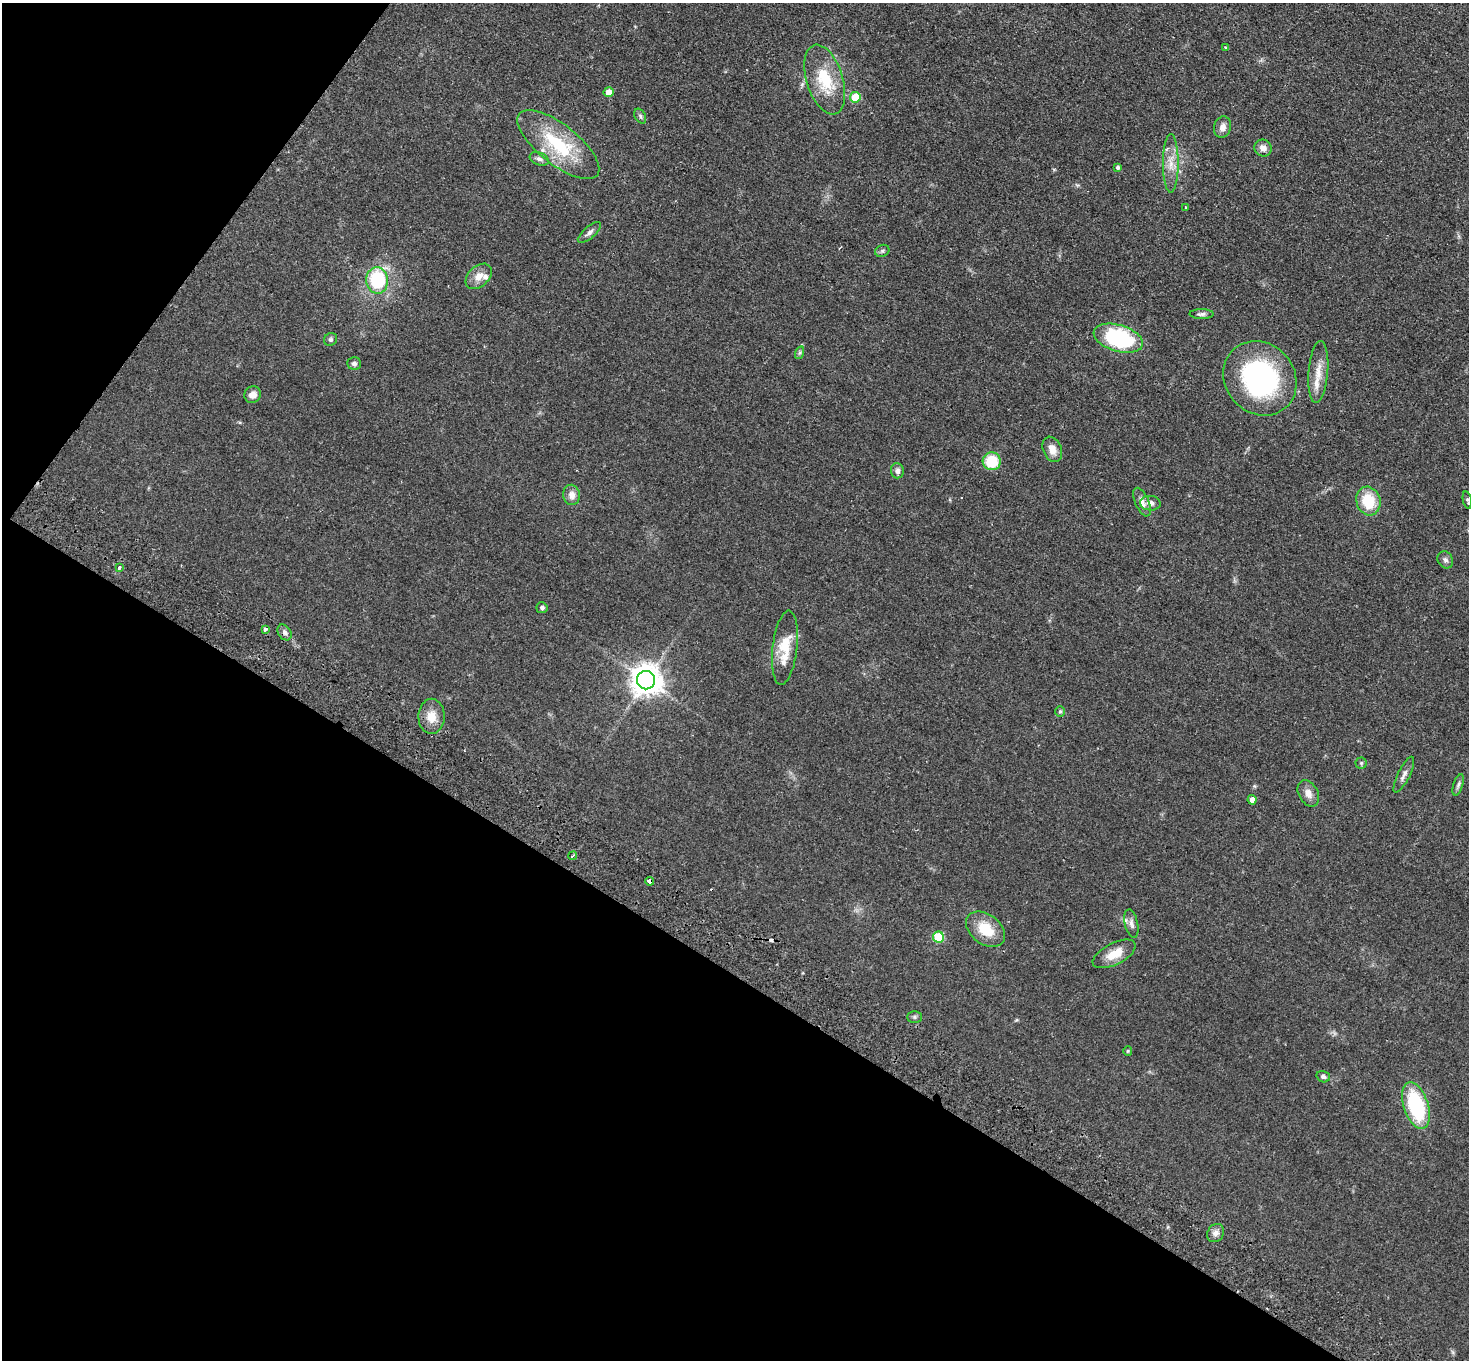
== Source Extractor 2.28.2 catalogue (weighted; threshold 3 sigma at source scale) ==
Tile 9 of 4 x 4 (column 1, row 3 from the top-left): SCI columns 36-1502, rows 1560-2917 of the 5938 x 5974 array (HDU 1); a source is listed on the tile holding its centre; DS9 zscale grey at full resolution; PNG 1471 x 1362 px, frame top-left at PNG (2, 3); each listed source drawn as its Kron ellipse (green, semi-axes under 4 px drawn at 4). Shown black and unused: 34% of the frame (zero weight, under 2 of 3 exposures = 3% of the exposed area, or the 3 px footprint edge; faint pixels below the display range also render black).
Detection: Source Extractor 2.28.2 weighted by HDU 2 'WHT'; one run over the whole footprint, this tile lists its part. Background 0.0594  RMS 0.007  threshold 0.0316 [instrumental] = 3 sigma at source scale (4.5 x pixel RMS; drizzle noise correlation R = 1.50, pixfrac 1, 0.05/0.05 arcsec/px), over >= 5 px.
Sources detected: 62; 1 cosmic-ray / hot-pixel residue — neither listed nor drawn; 4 inside a brighter listed object's ellipse — not listed separately; the other 57 listed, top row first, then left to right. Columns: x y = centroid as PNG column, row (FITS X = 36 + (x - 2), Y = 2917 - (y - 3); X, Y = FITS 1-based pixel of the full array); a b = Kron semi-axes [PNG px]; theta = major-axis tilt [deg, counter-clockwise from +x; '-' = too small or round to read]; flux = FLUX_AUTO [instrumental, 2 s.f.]
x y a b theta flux
1225 47 3 3 - 0.71
825 80 36 18 -73 28
609 92 5 5 - 6.9
855 97 5 5 - 23
640 116 8 5 -61 1.5
1223 127 11 8 74 4
558 145 50 20 -38 44
1263 148 9 8 - 4.1
539 159 10 6 -20 2.2
1171 163 29 8 90 9.3
1117 167 4 4 - 1.5
1186 208 3 3 - 1.4
589 232 14 5 41 2.7
882 251 7 5 28 1.4
479 276 15 10 43 6.7
377 280 13 11 -86 43
1202 314 12 5 1 2.1
1118 338 25 13 -17 71
331 339 7 6 - 1.4
799 353 6 4 70 1.1
354 363 7 6 - 2
1318 372 31 9 85 10
1260 378 39 34 -49 110
253 395 8 8 - 4.9
1052 449 13 9 -67 5.9
992 461 9 9 - 22
897 471 7 6 - 2.9
571 495 10 8 -82 5.1
1467 500 9 4 -79 1.4
1368 501 14 12 -74 22
1142 502 15 7 -67 4.4
1150 503 10 7 -5 3.3
1445 560 9 7 -56 2.3
119 567 4 3 - 1.4
542 608 5 5 - 1.6
265 629 3 3 - 3.8
284 632 8 6 -58 2.3
785 648 37 12 83 19
646 680 9 9 - 1100
1060 712 5 5 - 0.97
432 716 17 13 89 9.9
1361 763 5 5 - 1.1
1404 775 20 6 64 3.6
1458 785 11 5 72 1.9
1308 793 14 9 -61 5.1
1252 800 5 4 - 3.9
573 856 4 3 - 0.8
650 881 4 4 - 4.5
1131 924 14 6 -78 3.1
986 929 22 14 -38 19
938 937 5 5 - 30
1114 954 23 10 27 12
915 1017 7 6 - 1.4
1128 1051 5 4 - 0.69
1323 1077 7 5 -19 1.7
1416 1105 24 12 -72 57
1216 1233 9 8 - 3.3
Overlapping masked pixels (flux is a lower limit): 1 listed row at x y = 650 881